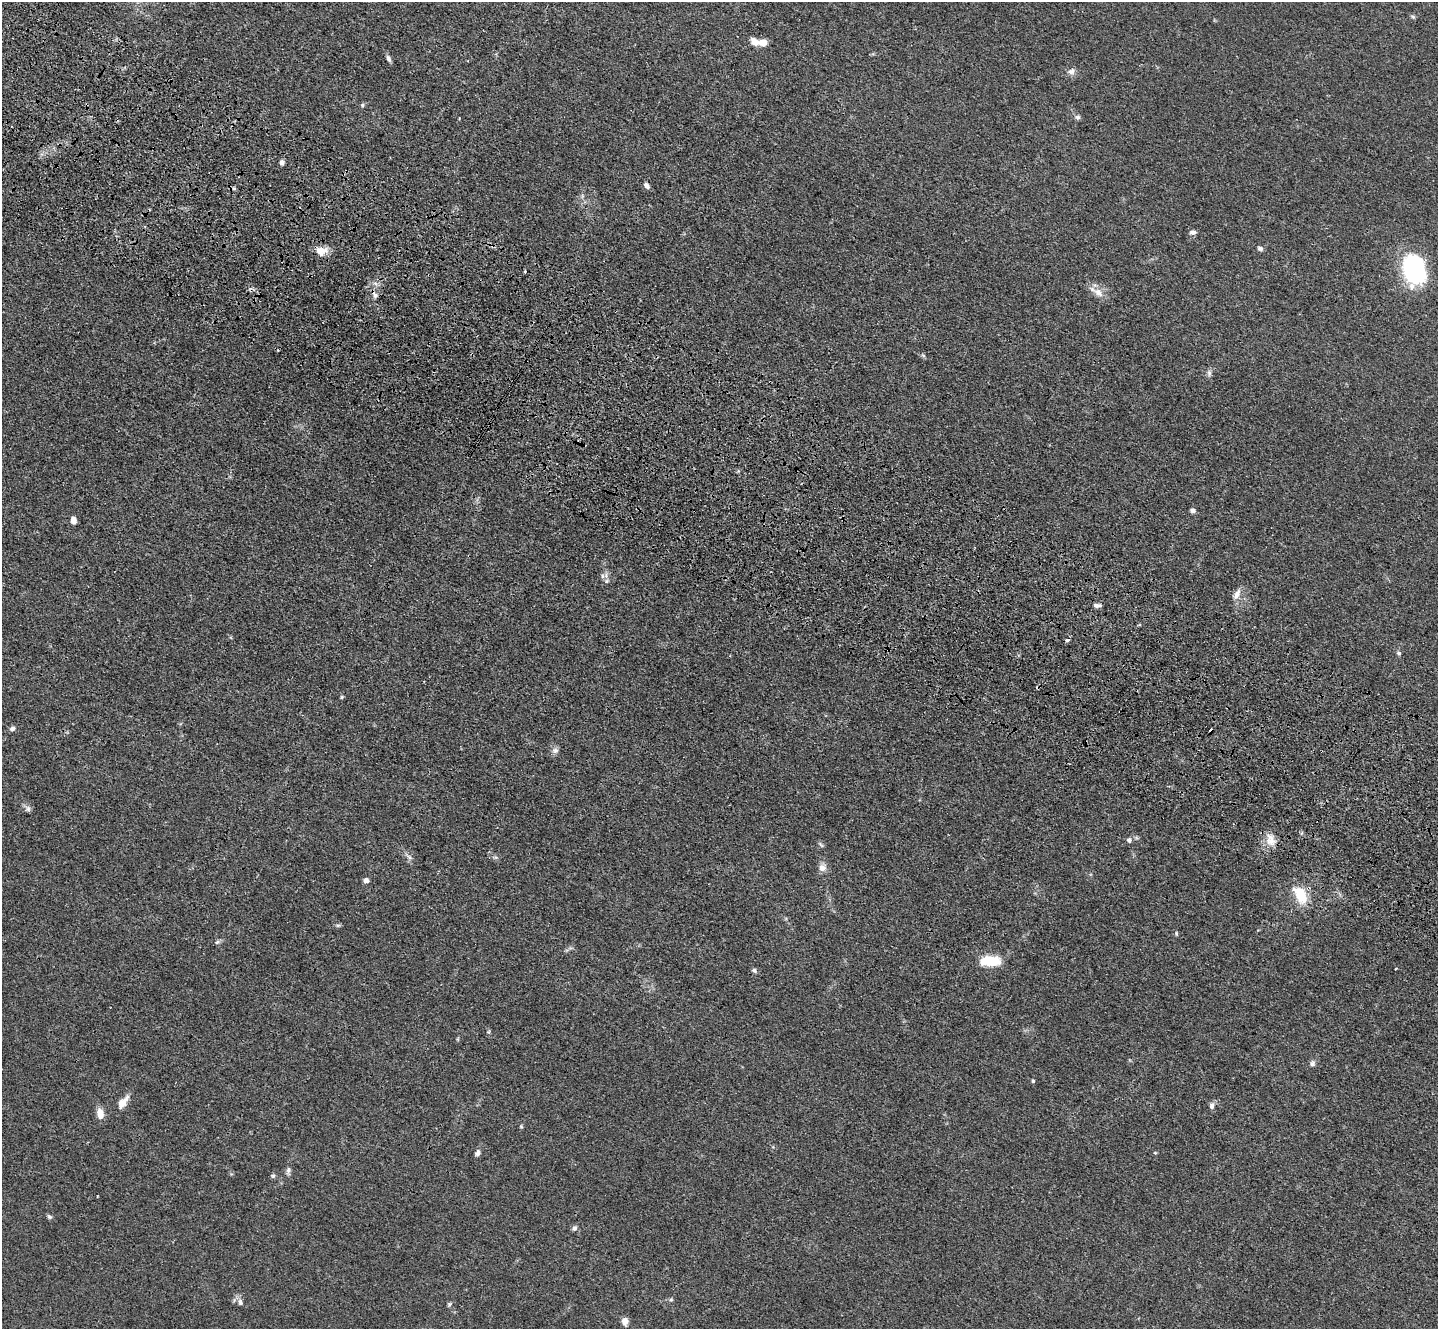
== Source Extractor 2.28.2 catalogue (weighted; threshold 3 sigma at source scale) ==
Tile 11 of 4 x 4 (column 3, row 3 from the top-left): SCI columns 2924-4359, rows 1702-3028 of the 5849 x 5918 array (HDU 1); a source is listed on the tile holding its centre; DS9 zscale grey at full resolution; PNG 1440 x 1331 px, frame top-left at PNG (2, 2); no overlay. Shown black and unused: <1% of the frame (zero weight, under 3 of 4 exposures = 5% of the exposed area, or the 3 px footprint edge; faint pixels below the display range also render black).
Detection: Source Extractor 2.28.2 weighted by HDU 2 'WHT'; one run over the whole footprint, this tile lists its part. Background 0.0331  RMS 0.0043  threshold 0.0194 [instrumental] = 3 sigma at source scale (4.5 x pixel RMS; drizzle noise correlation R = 1.50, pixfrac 1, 0.05/0.05 arcsec/px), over >= 5 px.
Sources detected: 60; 4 cosmic-ray / hot-pixel residue — not listed; the other 56 listed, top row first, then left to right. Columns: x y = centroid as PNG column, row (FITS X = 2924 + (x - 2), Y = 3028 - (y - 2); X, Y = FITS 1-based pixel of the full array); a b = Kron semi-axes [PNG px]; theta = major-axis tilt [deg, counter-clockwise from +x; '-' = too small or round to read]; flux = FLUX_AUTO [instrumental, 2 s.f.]
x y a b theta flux
1413 17 7 4 -29 0.72
754 42 9 6 -40 4.1
763 42 7 6 - 4.7
388 58 9 5 -62 1.2
1071 71 10 8 16 1.9
362 105 5 5 - 0.8
1078 117 7 6 - 1
282 162 6 5 - 1.4
647 185 7 5 -54 1.7
1193 232 8 6 7 1.5
1260 248 7 5 -23 1.1
321 251 15 12 2 4.7
1414 269 30 22 -82 49
1098 293 17 9 -33 4.3
375 295 11 6 -81 1.8
923 355 6 4 -20 0.65
1209 373 9 6 -89 1.2
1193 510 5 5 - 1.5
73 520 7 6 - 2.1
602 576 6 6 - 1.2
607 581 6 4 70 0.74
1237 594 16 7 65 3
1097 605 9 5 -5 1.4
1067 640 4 3 - 1.7
1399 653 6 5 - 0.74
342 697 5 4 - 0.54
12 729 7 6 - 1.2
555 751 9 8 - 1.7
28 809 8 6 -90 1.2
1129 840 7 6 - 1.3
1271 840 18 11 -70 4.8
409 857 9 4 -42 1.1
495 857 7 4 -17 0.7
822 868 10 9 - 2.7
366 880 6 6 - 1.4
1300 895 23 14 -60 11
338 925 6 5 - 0.69
1176 934 6 4 -87 0.58
217 942 7 4 44 0.75
990 961 24 11 -1 11
754 971 6 5 - 1.1
1312 1064 7 7 - 1.4
1033 1081 4 4 - 0.71
122 1102 16 8 50 4.7
1212 1106 9 6 79 1.5
100 1113 12 8 -78 4
521 1127 5 4 - 0.55
478 1153 9 6 53 1.3
288 1171 13 5 89 1.4
273 1176 6 5 - 0.77
49 1217 7 5 -35 0.84
574 1228 7 6 - 1.3
671 1300 5 4 - 0.66
240 1302 10 7 -81 1.6
449 1304 6 5 - 0.69
625 1321 9 7 -82 2.4